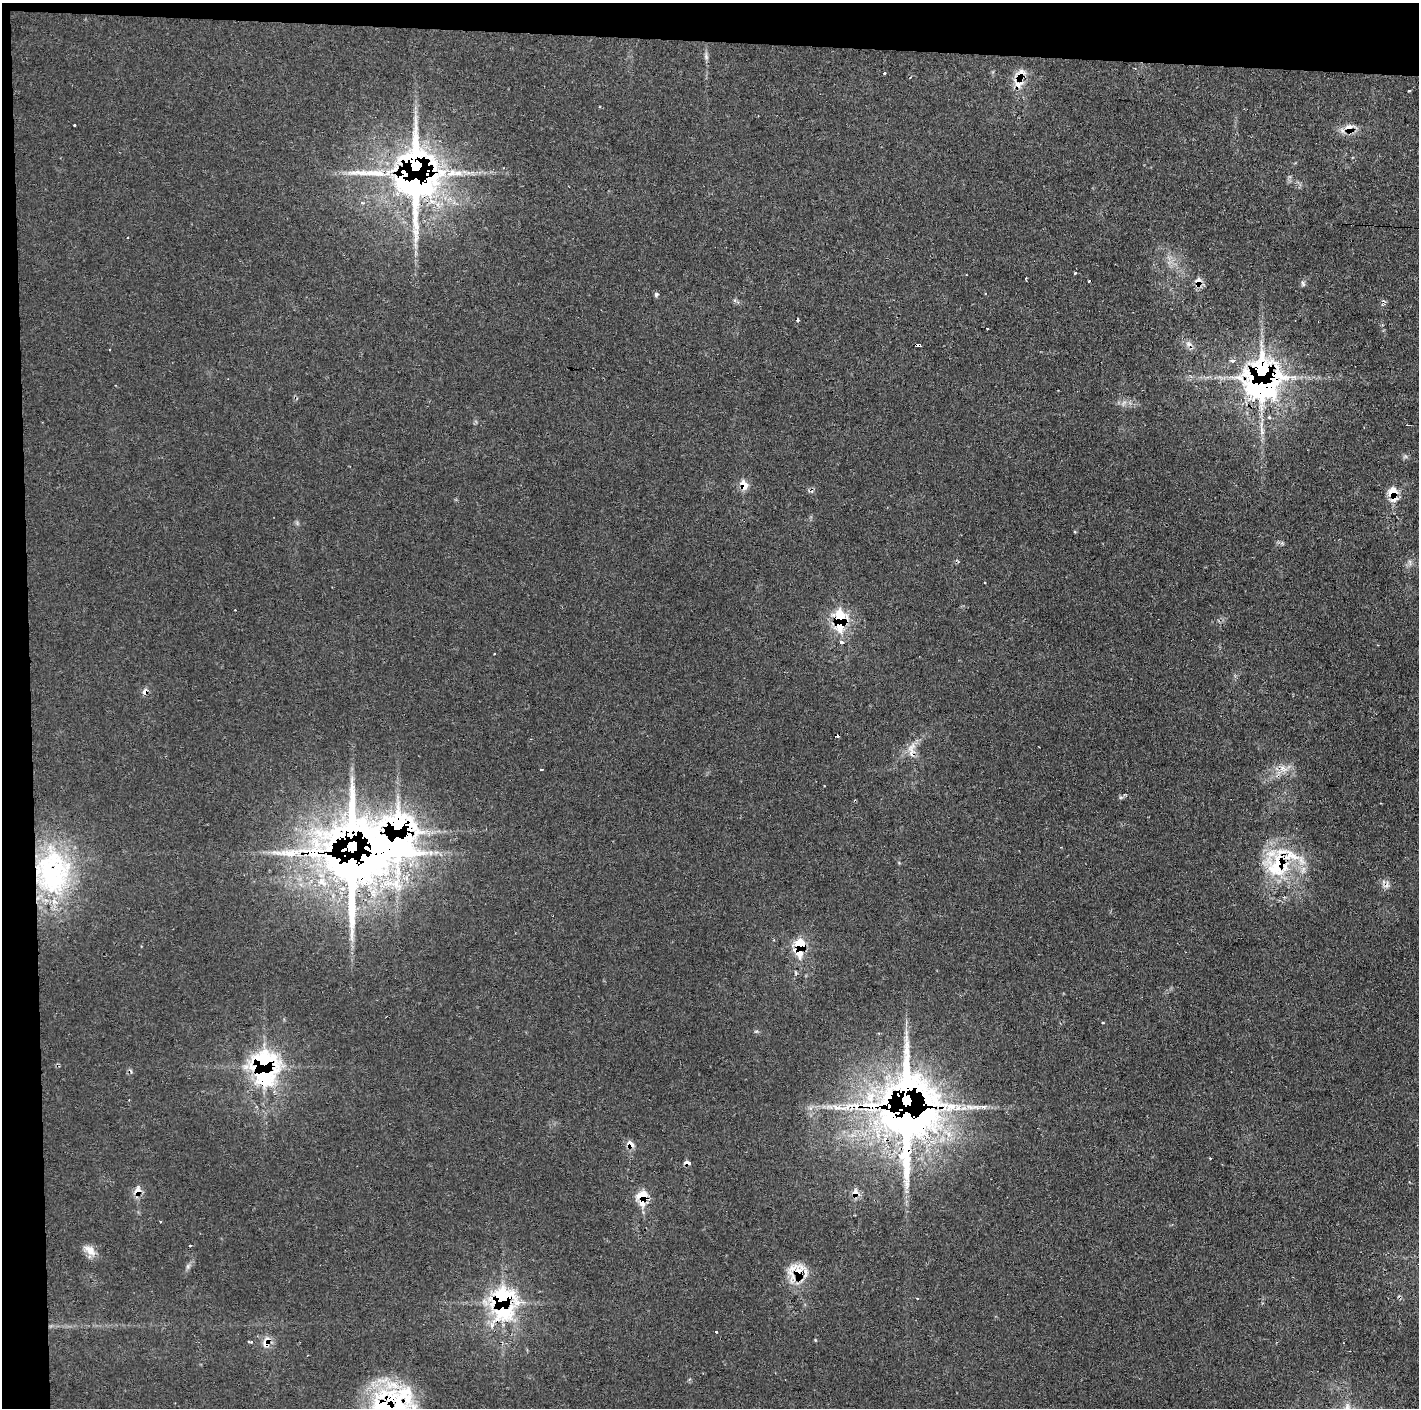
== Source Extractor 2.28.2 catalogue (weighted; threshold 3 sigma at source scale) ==
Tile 1 of 3 x 3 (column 1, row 1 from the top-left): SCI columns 2-1418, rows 2813-4218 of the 4253 x 4228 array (HDU 1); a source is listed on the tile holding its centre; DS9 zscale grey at full resolution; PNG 1421 x 1410 px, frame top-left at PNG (2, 3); no overlay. Shown black and unused: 5% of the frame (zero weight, under 2 of 3 exposures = <1% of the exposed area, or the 3 px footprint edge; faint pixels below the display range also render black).
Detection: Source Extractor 2.28.2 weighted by HDU 2 'WHT'; one run over the whole footprint, this tile lists its part. Background 0.0829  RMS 0.0063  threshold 0.0285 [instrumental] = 3 sigma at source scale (4.5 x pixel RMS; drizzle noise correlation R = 1.50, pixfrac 1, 0.05/0.05 arcsec/px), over >= 5 px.
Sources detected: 83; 1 too faint to see at this stretch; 10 cosmic-ray / hot-pixel residue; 1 long thin detection or spike segment (spike, bleed or trail) — not listed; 21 inside a brighter listed object's ellipse — not listed separately; the other 50 listed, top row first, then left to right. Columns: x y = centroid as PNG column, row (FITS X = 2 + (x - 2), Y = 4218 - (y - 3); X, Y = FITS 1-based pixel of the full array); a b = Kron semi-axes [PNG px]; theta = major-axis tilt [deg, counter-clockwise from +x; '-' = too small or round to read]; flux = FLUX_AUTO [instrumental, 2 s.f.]
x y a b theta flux
706 56 9 5 -81 1.9
884 73 3 3 - 2.3
1018 84 17 15 70 9.2
1409 91 3 2 - 0.56
74 125 3 3 - 1.1
1349 128 14 12 -1 7
416 187 80 54 -16 340
1075 273 3 3 - 0.79
1198 282 11 8 79 5.8
1303 284 8 5 -72 1.4
656 294 5 5 - 1.6
798 320 4 4 - 0.88
109 349 3 2 - 0.86
1232 360 6 4 5 2.1
1262 377 19 16 -89 430
1269 417 5 3 - 0.75
1262 431 13 6 -85 3.5
744 485 9 7 -74 10
1393 493 15 10 -83 13
840 619 12 7 -87 59
841 642 4 3 - 3.4
494 654 3 2 - 0.7
145 692 4 4 - 6.8
911 750 26 9 87 7.3
541 769 3 3 - 1.6
1283 769 13 9 -39 5.6
291 853 21 14 6 15
1279 865 47 39 76 55
353 866 66 58 81 920
52 872 62 47 89 110
800 946 12 7 87 31
756 1031 6 4 -17 0.88
264 1066 14 11 -85 310
977 1107 17 7 -4 5.2
908 1125 61 46 87 860
631 1144 9 7 -42 5.3
687 1163 9 4 -9 2.3
137 1191 11 7 75 6.1
855 1193 9 8 - 5.5
642 1197 15 9 88 15
190 1245 3 2 - 0.59
90 1250 17 10 -40 6.7
188 1266 7 4 72 1.4
798 1271 23 13 61 13
917 1298 3 2 - 0.45
502 1302 17 12 90 160
716 1332 3 2 - 0.8
250 1342 6 3 5 1.1
266 1344 15 11 -78 6.2
391 1408 69 44 21 120
Overlapping masked pixels (flux is a lower limit): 25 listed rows (the first 20) at x y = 1018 84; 1349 128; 416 187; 1198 282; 1262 377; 744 485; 1393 493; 840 619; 145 692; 911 750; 1279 865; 353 866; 52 872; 800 946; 264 1066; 908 1125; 631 1144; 687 1163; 137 1191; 855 1193
Isophote crosses this tile's border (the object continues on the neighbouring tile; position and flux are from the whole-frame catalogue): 1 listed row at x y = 391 1408